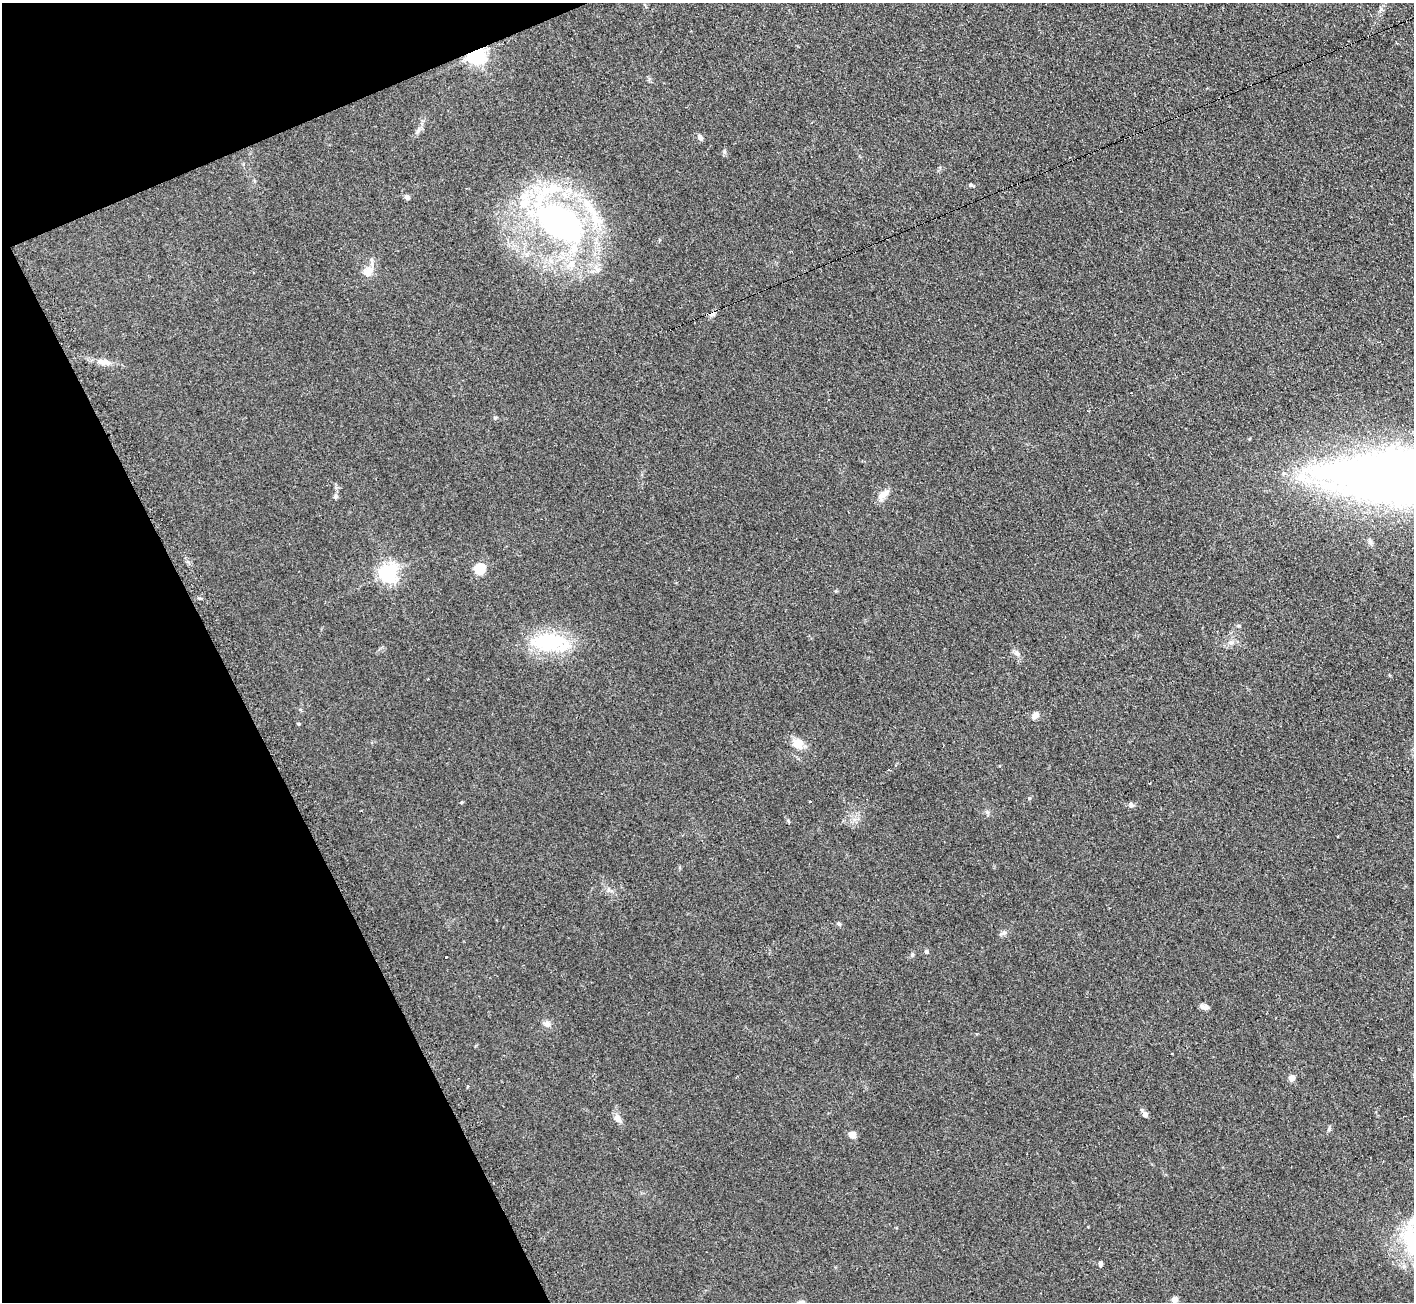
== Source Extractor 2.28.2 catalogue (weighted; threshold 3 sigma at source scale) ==
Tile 5 of 4 x 4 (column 1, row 2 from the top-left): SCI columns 8-1419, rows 2755-4054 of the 5674 x 5646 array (HDU 1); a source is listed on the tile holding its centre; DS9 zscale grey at full resolution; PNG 1416 x 1304 px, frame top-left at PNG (2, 3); no overlay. Shown black and unused: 20% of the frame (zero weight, under 2 of 3 exposures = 2% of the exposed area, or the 3 px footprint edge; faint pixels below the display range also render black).
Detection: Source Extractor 2.28.2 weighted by HDU 2 'WHT'; one run over the whole footprint, this tile lists its part. Background 0.123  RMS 0.012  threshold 0.0526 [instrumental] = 3 sigma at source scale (4.5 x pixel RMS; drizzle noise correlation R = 1.50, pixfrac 1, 0.05/0.05 arcsec/px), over >= 5 px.
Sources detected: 52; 1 inside a brighter object's white glare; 3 cosmic-ray / hot-pixel residue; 1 long thin detection or spike segment (spike, bleed or trail) — not listed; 5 inside a brighter listed object's ellipse — not listed separately; the other 42 listed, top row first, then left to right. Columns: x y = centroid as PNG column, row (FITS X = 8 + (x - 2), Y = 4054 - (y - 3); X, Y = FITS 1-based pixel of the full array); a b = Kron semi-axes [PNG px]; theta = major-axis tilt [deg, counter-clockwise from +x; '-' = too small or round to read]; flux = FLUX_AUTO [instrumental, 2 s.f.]
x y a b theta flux
476 55 6 6 - 580
700 138 7 5 -56 4.2
971 185 6 4 -1 1.6
553 188 27 15 9 39
407 197 7 6 - 3
595 217 29 15 -57 36
558 223 44 30 -38 330
571 264 12 10 -45 12
368 271 16 11 36 11
713 315 9 4 9 3
104 362 20 8 -7 9.4
1406 476 115 32 -1 2100
883 494 18 8 37 9.3
336 496 6 6 - 2.4
1370 541 8 5 -78 2.9
480 568 5 5 - 100
388 573 6 6 - 500
550 642 46 20 -5 83
1231 643 8 5 -5 3.7
1017 653 8 6 -37 3.5
1035 715 8 6 46 6.2
298 724 4 3 - 1.4
798 743 14 13 - 14
895 766 4 3 - 2.1
461 802 4 4 - 1.1
810 802 3 3 - 2.1
1131 805 8 6 -35 3.1
839 924 5 5 - 1.9
1003 933 10 5 19 3.3
926 951 5 5 - 2.4
912 955 6 4 80 1.8
446 957 3 3 - 1.7
1205 1007 9 7 9 4.6
547 1024 9 8 - 5.2
1291 1078 4 4 - 22
1145 1114 7 7 - 3.4
617 1118 12 9 -35 6.1
1329 1129 7 5 66 2
852 1134 9 7 -8 6.2
1412 1240 48 21 -78 79
1100 1264 6 4 85 2.8
1174 1299 4 4 - 14
Overlapping masked pixels (flux is a lower limit): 1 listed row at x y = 476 55
Isophote crosses this tile's border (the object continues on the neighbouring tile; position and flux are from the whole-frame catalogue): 2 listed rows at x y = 1406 476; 1412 1240
Unlisted compact peaks at least as high as the median listed source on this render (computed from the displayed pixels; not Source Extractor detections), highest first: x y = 724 152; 1029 798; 1239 626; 199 598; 495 418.